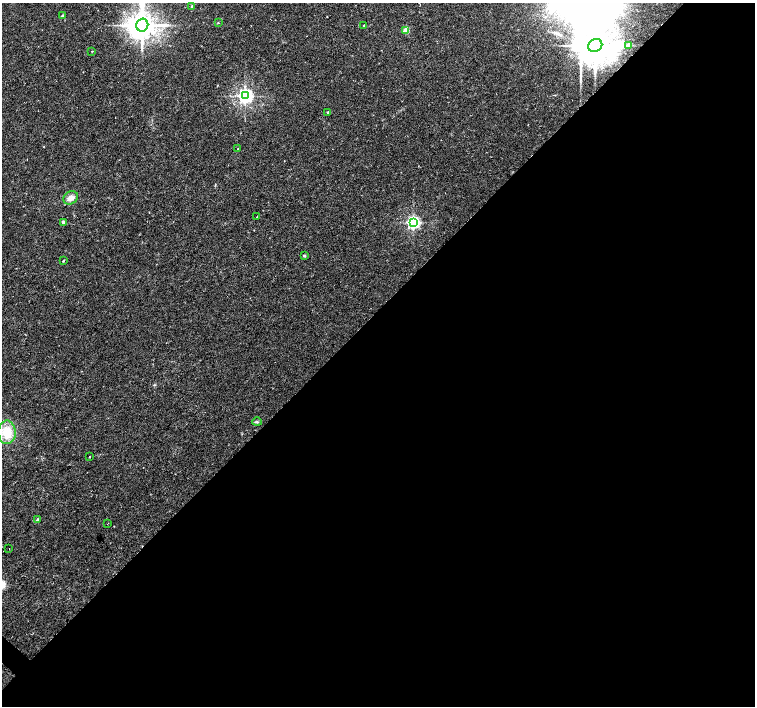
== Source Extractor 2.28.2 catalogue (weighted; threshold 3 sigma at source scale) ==
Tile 12 of 4 x 4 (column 4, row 3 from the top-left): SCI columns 4516-6020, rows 1572-2979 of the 6025 x 6025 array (HDU 1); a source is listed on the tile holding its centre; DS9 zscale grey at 2 x 2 block average (1 PNG px = mean of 2 x 2 image px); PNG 757 x 708 px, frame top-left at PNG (2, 3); each listed source drawn as its Kron ellipse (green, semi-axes under 4 px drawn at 4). Shown black and unused: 56% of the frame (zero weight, under 2 of 3 exposures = <1% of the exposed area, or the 3 px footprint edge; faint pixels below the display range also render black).
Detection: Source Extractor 2.28.2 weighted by HDU 2 'WHT'; one run over the whole footprint, this tile lists its part. Background 0.0254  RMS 0.0028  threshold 0.0128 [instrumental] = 3 sigma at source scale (4.5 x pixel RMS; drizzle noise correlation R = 1.50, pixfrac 1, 0.0396/0.0396 arcsec/px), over >= 5 px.
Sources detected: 25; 1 inside a brighter object's white glare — neither listed nor drawn; the other 24 listed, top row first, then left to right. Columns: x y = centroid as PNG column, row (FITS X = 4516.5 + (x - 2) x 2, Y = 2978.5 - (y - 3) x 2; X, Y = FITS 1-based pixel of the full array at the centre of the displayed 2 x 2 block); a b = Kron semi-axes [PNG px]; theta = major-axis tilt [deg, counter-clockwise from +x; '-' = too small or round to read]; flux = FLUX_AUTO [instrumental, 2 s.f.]
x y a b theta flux
192 6 3 3 - 0.9
62 16 2 2 - 1.8
218 22 2 2 - 0.48
142 25 6 6 - 950
364 25 2 2 - 0.82
406 30 3 3 - 16
595 45 7 6 - 2000
629 45 2 2 - 3.3
92 51 2 2 - 0.4
245 96 4 4 - 250
328 112 3 2 - 0.71
238 149 2 2 - 0.56
71 198 8 6 32 4.2
256 217 2 2 - 0.32
63 222 2 2 - 2.7
413 222 4 3 - 160
304 256 2 2 - 1.2
63 261 3 2 - 0.48
257 422 5 3 - 0.88
7 432 12 9 -90 15
89 457 2 2 - 0.41
38 520 3 2 - 1.7
107 524 3 2 - 0.35
9 549 2 2 - 0.3
Overlapping masked pixels (flux is a lower limit): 1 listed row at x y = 595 45
Isophote crosses this tile's border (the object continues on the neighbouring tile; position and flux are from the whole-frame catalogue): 1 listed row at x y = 142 25
Diffuse or blended objects may show on this block-average render without a row.